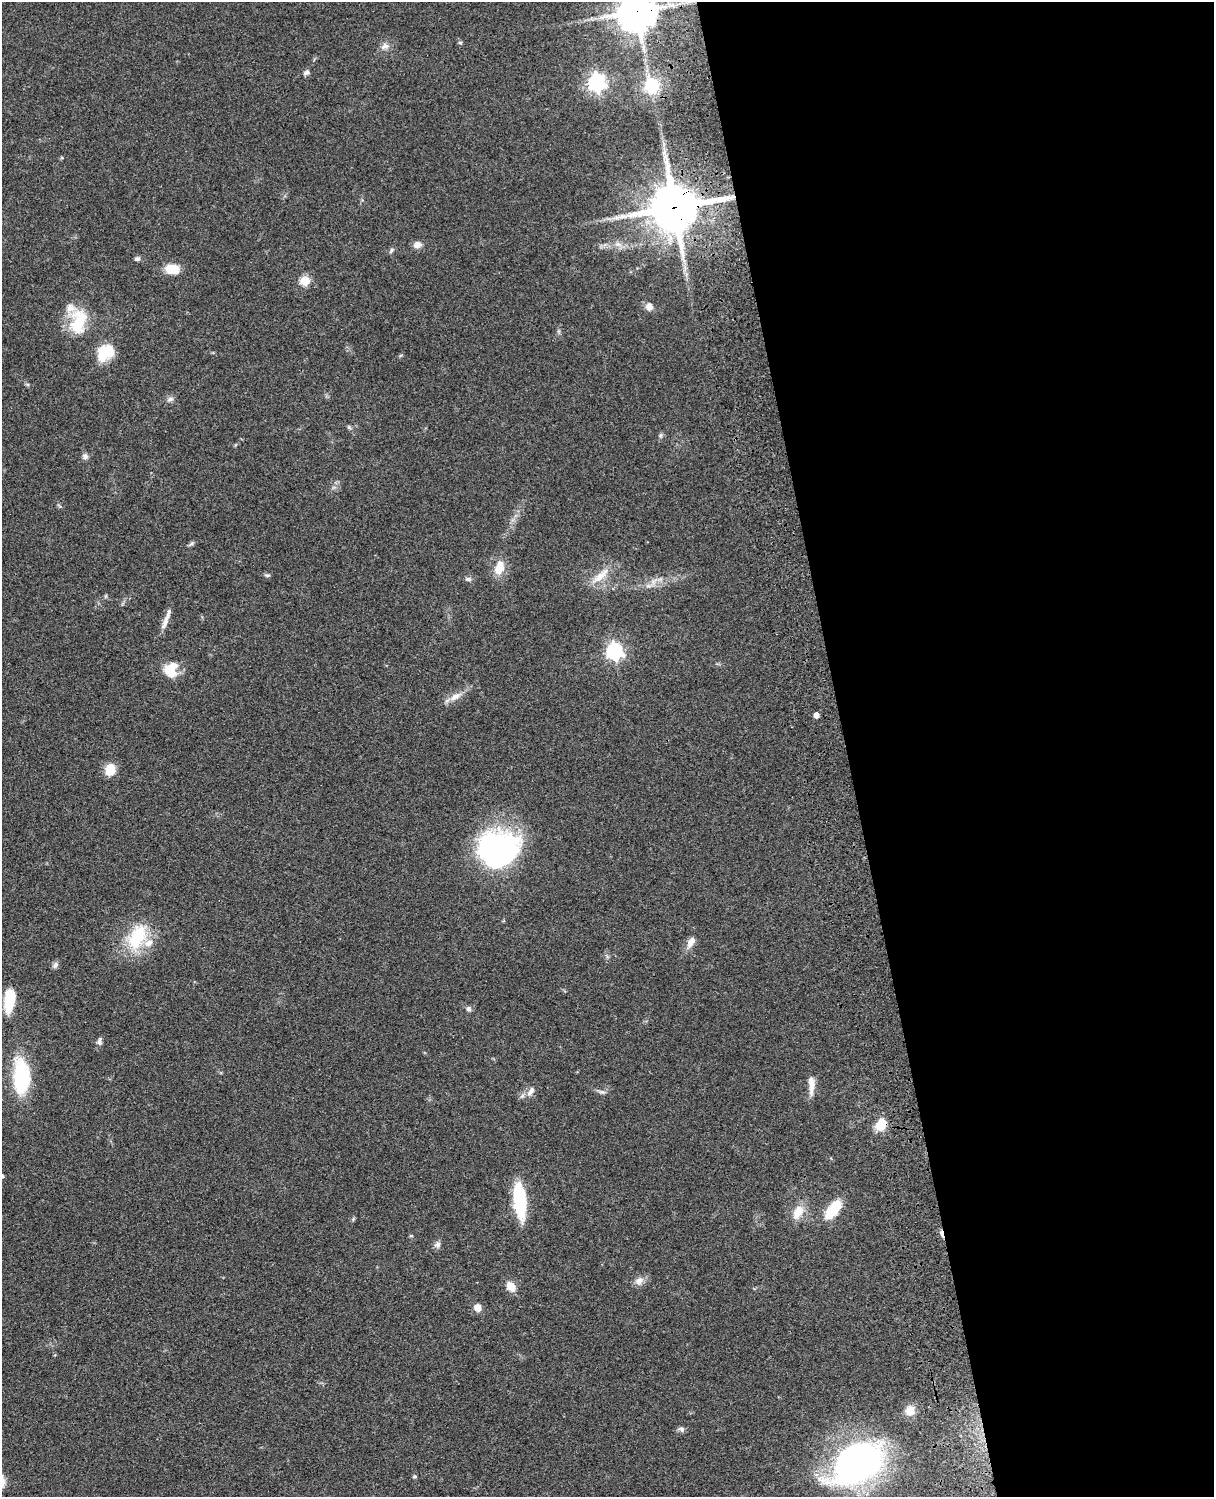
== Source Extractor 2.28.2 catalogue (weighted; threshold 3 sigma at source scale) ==
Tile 8 of 4 x 3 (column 4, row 2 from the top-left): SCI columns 3759-4970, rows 1773-3267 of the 5088 x 4926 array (HDU 1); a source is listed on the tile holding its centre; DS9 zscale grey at full resolution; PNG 1216 x 1499 px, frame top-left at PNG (2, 2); no overlay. Shown black and unused: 30% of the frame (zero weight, under 3 of 4 exposures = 6% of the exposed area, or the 3 px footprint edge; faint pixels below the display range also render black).
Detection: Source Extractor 2.28.2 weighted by HDU 2 'WHT'; one run over the whole footprint, this tile lists its part. Background 0.09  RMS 0.0061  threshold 0.0276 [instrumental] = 3 sigma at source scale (4.5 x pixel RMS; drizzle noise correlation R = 1.50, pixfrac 1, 0.05/0.05 arcsec/px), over >= 5 px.
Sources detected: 60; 1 cosmic-ray / hot-pixel residue — not listed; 2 inside a brighter listed object's ellipse — not listed separately; the other 57 listed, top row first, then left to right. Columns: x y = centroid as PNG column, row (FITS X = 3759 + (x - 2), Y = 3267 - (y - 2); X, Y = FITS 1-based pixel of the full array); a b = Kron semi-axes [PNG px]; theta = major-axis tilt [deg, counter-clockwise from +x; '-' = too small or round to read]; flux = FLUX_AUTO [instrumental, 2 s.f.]
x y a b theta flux
637 11 12 12 - 1600
460 43 6 4 -27 0.86
385 46 12 8 32 3.1
307 72 7 5 24 2.1
597 82 7 7 - 240
651 86 19 16 -68 22
62 158 5 3 - 0.57
674 207 16 15 - 2700
618 244 9 6 -20 2.8
417 245 10 8 12 3.8
391 250 8 5 48 1.3
137 259 7 6 - 1.6
171 269 12 8 -4 16
305 280 5 5 - 28
649 307 9 9 - 3.7
78 322 30 18 79 25
105 353 22 17 42 16
170 399 9 6 11 1.9
349 427 7 4 -53 0.99
661 435 7 4 71 1.1
85 456 8 7 - 2.1
192 544 8 5 41 1.2
499 567 19 12 77 9.9
267 575 9 4 0 1
600 576 32 9 40 9.5
468 579 9 6 -1 1.6
648 586 9 4 0 2
165 622 22 7 69 4.9
614 651 7 7 - 210
171 669 18 14 74 14
455 697 18 8 26 5.7
816 715 4 4 - 5
110 770 13 11 71 10
498 849 43 36 0 120
137 937 39 23 64 30
691 942 15 8 58 4.9
55 965 10 6 53 1.8
9 1000 24 10 84 20
469 1009 8 6 -44 1.5
99 1041 11 6 82 1.9
21 1076 31 14 90 58
811 1084 22 7 -89 6.9
531 1091 15 7 56 4
602 1092 10 5 -13 1.8
881 1125 9 8 - 17
520 1200 37 12 -84 35
833 1209 21 10 51 21
798 1212 19 11 57 9.2
411 1236 5 3 - 0.62
437 1245 9 8 - 2.1
639 1281 13 10 36 4.1
511 1286 10 8 -51 7.8
478 1307 6 6 - 6.1
910 1411 12 11 - 6.2
681 1429 9 7 -17 1.7
857 1463 52 32 33 220
415 1476 4 4 - 1
Overlapping masked pixels (flux is a lower limit): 3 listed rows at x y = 637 11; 674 207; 881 1125
Isophote crosses this tile's border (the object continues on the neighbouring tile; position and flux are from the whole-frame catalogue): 1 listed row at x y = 637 11